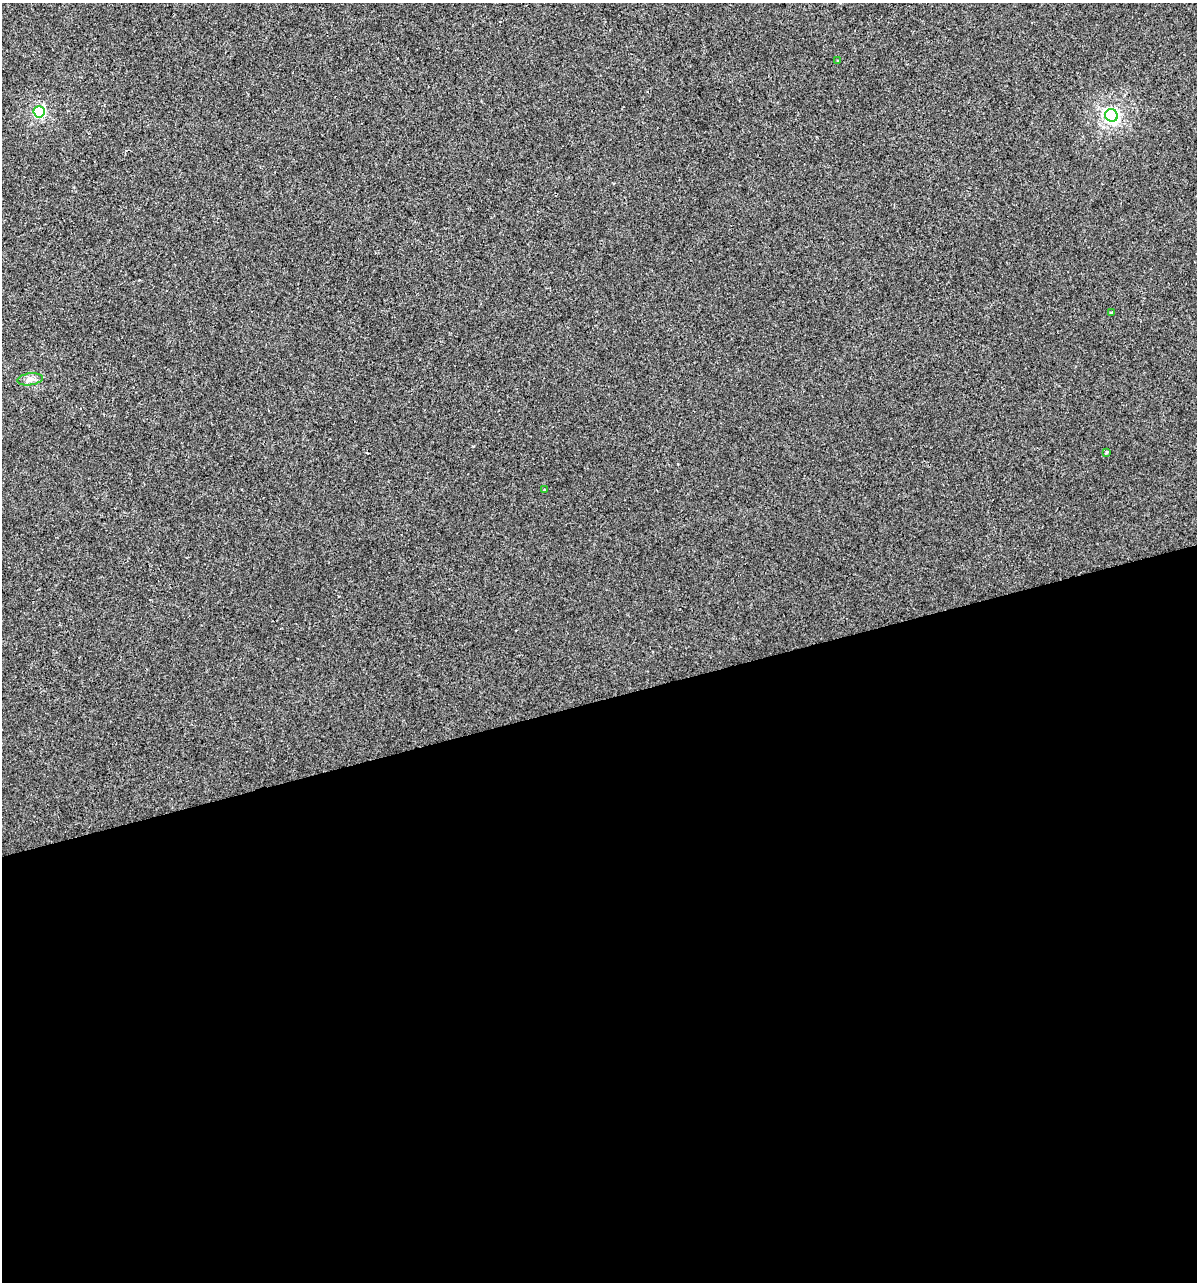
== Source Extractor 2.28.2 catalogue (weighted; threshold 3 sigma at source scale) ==
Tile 15 of 4 x 4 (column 3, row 4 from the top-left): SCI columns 2485-3679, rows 1-1280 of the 4919 x 5122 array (HDU 1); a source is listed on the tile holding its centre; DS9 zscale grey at full resolution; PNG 1199 x 1284 px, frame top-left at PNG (2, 3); each listed source drawn as its Kron ellipse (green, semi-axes under 4 px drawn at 4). Shown black and unused: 45% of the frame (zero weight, under 2 of 3 exposures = <1% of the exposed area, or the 3 px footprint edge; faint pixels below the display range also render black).
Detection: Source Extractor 2.28.2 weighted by HDU 2 'WHT'; one run over the whole footprint, this tile lists its part. Background 1.48e-04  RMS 0.0042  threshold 0.019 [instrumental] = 3 sigma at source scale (4.5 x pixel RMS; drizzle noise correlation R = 1.50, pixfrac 1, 0.0396/0.0396 arcsec/px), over >= 5 px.
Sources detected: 7; all 7 listed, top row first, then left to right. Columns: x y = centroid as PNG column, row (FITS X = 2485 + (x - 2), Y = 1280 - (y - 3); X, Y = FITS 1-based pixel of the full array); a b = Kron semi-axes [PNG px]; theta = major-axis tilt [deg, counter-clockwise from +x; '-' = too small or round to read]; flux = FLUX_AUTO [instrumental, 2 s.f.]
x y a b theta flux
837 61 3 2 - 0.66
39 112 6 5 - 40
1111 115 6 6 - 99
1111 313 3 3 - 0.98
30 379 13 6 8 1.9
1106 453 3 3 - 0.73
544 490 3 2 - 0.38